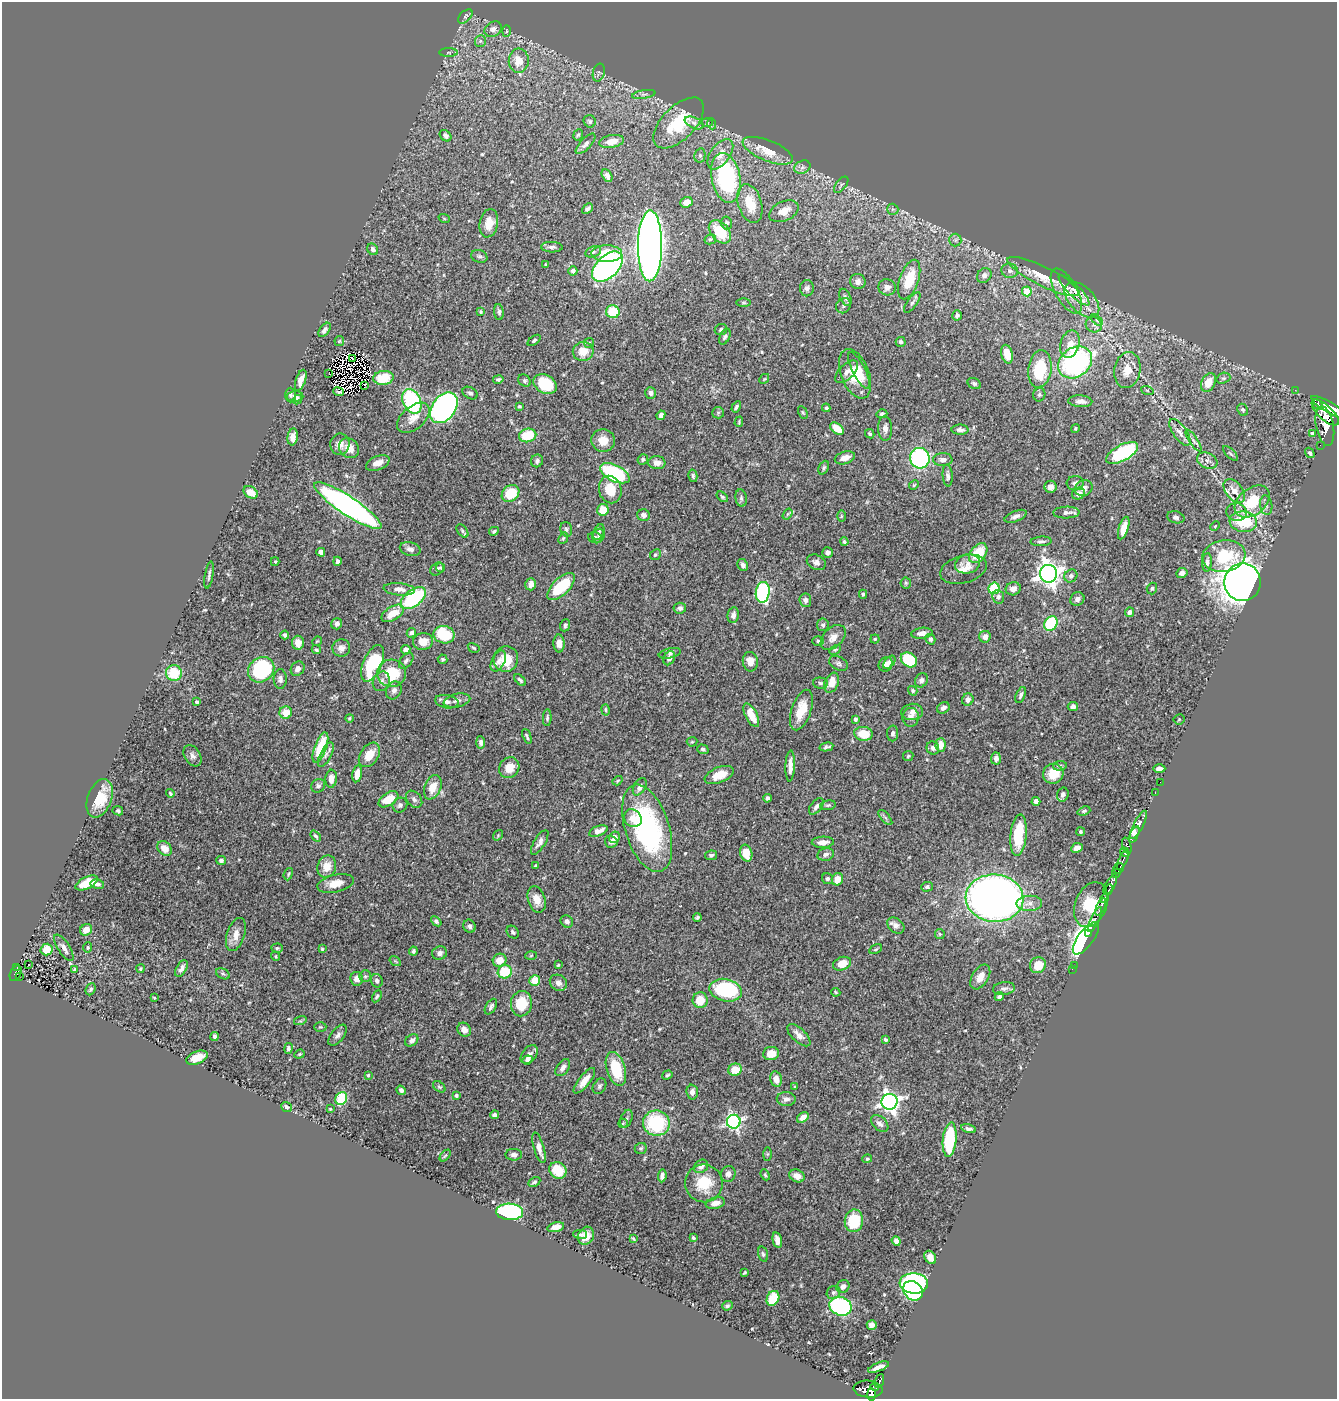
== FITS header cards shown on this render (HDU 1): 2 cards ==
NAXIS1  =                 1335
NAXIS2  =                 1397

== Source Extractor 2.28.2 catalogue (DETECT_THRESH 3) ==
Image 1335 x 1397 px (HDU 1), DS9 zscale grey, 1 PNG px = 1 image px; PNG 1339 x 1401 px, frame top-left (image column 1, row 1397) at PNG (2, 2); each listed source drawn as its Kron ellipse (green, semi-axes under 4 px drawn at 4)
Background 0.59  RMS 0.018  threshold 0.0537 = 3 sigma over >= 5 px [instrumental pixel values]
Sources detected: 541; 2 with non-positive FLUX_AUTO (blend fragments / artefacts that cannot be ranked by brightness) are neither listed nor drawn; of the other 539, the 500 brightest by FLUX_AUTO listed and drawn (39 fainter detections omitted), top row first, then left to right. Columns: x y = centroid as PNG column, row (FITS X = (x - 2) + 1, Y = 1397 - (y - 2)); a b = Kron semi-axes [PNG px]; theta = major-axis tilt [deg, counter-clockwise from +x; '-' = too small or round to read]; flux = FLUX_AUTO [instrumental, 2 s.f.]
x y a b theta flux
465 16 8 5 44 2.5
493 29 9 7 31 6.2
506 31 5 3 - 1.3
480 41 6 5 - 2.2
449 52 9 4 0 2.4
519 61 12 10 86 18
599 73 9 6 76 3
644 94 12 4 9 3.3
590 121 6 6 - 2.2
679 123 32 16 45 52
694 123 10 5 -25 4.8
707 123 6 4 -3 1.6
712 124 5 3 - 1.3
578 135 5 5 - 1.9
446 136 6 5 - 4.5
612 141 12 6 10 12
586 144 13 5 47 4.4
768 151 26 10 -22 31
720 154 17 9 54 16
700 155 7 5 77 2.6
802 167 8 6 22 4.1
607 176 7 5 -60 4.2
726 178 25 14 -79 160
841 185 9 5 51 2.7
686 202 6 5 - 9.1
750 204 20 11 -73 32
587 209 6 4 43 3.1
893 209 6 5 - 2.2
784 211 15 9 26 17
444 218 6 3 -20 1.4
489 223 14 9 79 16
726 223 6 5 - 3.7
720 232 13 9 -48 41
710 239 6 5 - 2.5
955 240 6 6 - 3
650 246 35 12 90 1600
552 247 11 5 -2 4.1
373 249 6 5 - 3.5
593 252 8 5 21 3.1
607 253 15 8 -1 28
479 256 8 6 -21 3
546 265 4 3 - 2
608 267 18 11 44 470
573 271 4 4 - 3.9
1010 271 8 7 - 4.3
984 275 8 6 46 5
1043 276 39 9 -26 29
909 279 21 9 71 39
858 282 8 7 - 5.4
887 287 9 8 - 5.9
807 288 8 7 - 3.9
1074 290 21 6 -45 8
1027 291 5 5 - 25
1066 291 25 11 -61 23
845 297 9 5 -64 3.1
1082 300 21 12 -46 20
744 303 7 3 -1 1.5
912 303 12 5 54 3.7
843 306 8 7 - 3.3
481 312 3 3 - 1.7
499 312 8 4 -85 2.8
613 312 7 6 - 46
957 315 5 5 - 3.2
1097 320 7 4 -44 2.1
1094 325 8 7 - 5.1
325 330 8 4 55 3.8
721 330 6 5 - 3.3
725 337 8 5 64 3.1
534 340 7 4 37 2.1
339 341 5 5 - 1.3
901 342 5 5 - 2.5
589 343 5 5 - 1.7
1070 344 14 9 73 15
583 351 10 9 - 17
1007 354 9 5 -76 16
352 359 3 2 - 1.3
1075 362 18 14 37 230
1040 369 19 11 81 54
1127 370 18 13 81 19
859 371 20 6 -63 15
847 372 14 7 44 6.1
329 373 3 2 - 1.7
855 374 26 14 -68 36
384 378 10 7 7 26
1223 378 7 5 18 2.2
498 379 5 4 - 2.5
764 379 5 4 - 1.3
301 380 11 5 71 8.4
524 381 7 5 -47 2.4
974 383 7 5 -31 2.7
1208 383 10 7 66 18
545 384 12 9 -30 46
365 385 3 3 - 2.9
1147 390 6 4 -19 1.5
1295 390 2 2 - 6.7
339 392 5 3 - 2
470 393 8 5 -29 3.5
650 393 6 5 - 3.8
290 395 7 5 -90 2.7
1039 395 7 6 - 2.4
295 396 8 5 2 3.9
297 400 5 4 - 2.3
412 401 13 8 -64 130
1080 401 12 6 -4 7.3
1318 405 6 4 -47 300
519 406 4 4 - 1.5
736 407 6 4 59 2.7
1329 407 21 5 -30 2600
444 408 17 11 53 370
826 408 4 4 - 1.8
1243 410 6 5 - 2.5
803 412 7 3 -63 1.5
1325 412 17 7 -44 3000
718 413 6 5 - 1.8
882 414 5 4 - 2.6
661 415 5 4 - 6.3
413 418 19 11 41 15
739 422 5 4 - 1.3
1325 426 20 8 -79 2500
885 428 12 7 -87 6.1
1075 428 4 4 - 1.6
837 429 8 5 -37 21
960 430 8 5 -1 4.5
1180 432 15 6 -55 7.7
870 434 5 4 - 2.3
1312 434 4 4 - 4.8
528 435 9 6 14 38
293 437 8 5 82 7.3
603 440 12 11 - 15
1193 441 13 3 -56 3.4
340 444 11 9 84 9.3
1320 445 2 2 - 25
349 448 11 9 -44 13
1122 453 17 8 29 97
1310 453 5 4 - 2.4
1231 454 10 4 -45 2.1
845 458 10 6 17 9.6
920 458 10 9 - 170
643 459 5 5 - 2.4
943 460 10 6 2 5.6
1207 460 10 7 -23 6.1
537 461 6 6 - 3.2
378 463 12 7 21 10
657 463 8 6 -4 9.4
824 468 7 5 66 2.5
615 473 16 8 -26 130
948 475 11 5 -85 3.8
693 476 6 4 -76 2.3
1075 483 8 7 - 4.3
914 485 5 4 - 1.5
1050 487 6 6 - 7
1084 488 9 7 30 6
610 490 14 11 -77 25
1234 491 14 8 -52 14
251 492 8 5 -31 15
510 493 10 7 41 38
1078 494 7 6 - 6.9
722 497 6 4 -38 1.7
741 498 8 5 -82 3.2
1252 502 19 13 39 41
1266 505 10 6 -82 4.6
348 506 40 9 -33 480
603 510 6 5 - 21
1066 512 13 6 2 5.7
1236 512 10 9 - 5.7
787 514 6 4 57 1.8
644 515 6 6 - 5.1
841 516 6 4 89 1.4
1015 516 11 5 22 5.3
1176 517 9 5 -14 3.8
1243 522 14 10 -6 55
1215 526 5 4 - 1.2
1124 528 12 5 73 14
566 529 7 5 -74 2.6
462 531 8 4 -54 2.8
494 531 5 3 - 1.9
599 532 8 5 65 2.9
599 536 7 6 - 2.6
563 538 6 4 68 1.5
595 538 7 5 -18 2.7
1041 541 10 4 3 3.4
844 542 4 4 - 2
410 549 10 7 -14 6
321 552 4 4 - 6.5
827 553 5 5 - 4.3
978 553 11 7 52 35
655 555 6 5 - 1.9
1224 556 22 15 8 55
337 561 4 4 - 3.9
275 562 4 4 - 1.2
816 562 10 7 -27 5.5
1207 562 9 5 86 4
967 564 13 9 14 9.2
743 565 6 5 - 3.8
440 568 4 4 - 1.8
437 569 7 5 42 2.7
964 569 24 13 16 15
1182 573 6 5 - 6.2
1048 574 9 8 - 990
209 575 13 3 80 3.1
1071 576 7 6 - 3.9
1243 582 19 18 - 1500
906 583 5 5 - 1.8
531 584 6 5 - 8.8
561 587 18 8 43 60
994 588 6 5 - 50
1152 588 6 5 - 1.8
399 589 16 6 -5 8.1
1013 589 7 6 - 6.2
763 592 10 7 82 180
863 594 4 4 - 1.9
998 597 7 6 - 3.6
413 598 15 8 38 110
1077 599 7 6 - 5.2
805 600 6 6 - 5.3
680 608 6 5 - 4.2
1130 612 5 4 - 5.6
393 613 12 7 31 18
733 615 8 5 80 5.2
1051 623 8 6 59 77
337 624 5 5 - 4
565 625 6 5 - 3.2
823 625 6 6 - 2.8
411 633 5 4 - 4.2
922 633 10 5 7 6.9
285 635 4 4 - 2.6
444 635 10 8 -11 57
833 637 15 9 45 10
985 637 6 5 - 6.5
875 639 4 4 - 1.4
930 639 5 4 - 3.3
317 641 5 4 - 1.2
423 641 10 8 7 16
818 641 6 4 1 2.2
298 643 7 6 - 13
559 643 9 5 -88 8.7
341 648 9 8 - 7.1
474 648 6 4 -30 1.7
316 650 5 4 - 2.3
406 650 5 4 - 5.3
835 650 6 4 28 1.7
670 653 11 5 12 3.4
669 658 7 5 63 6
442 659 5 5 - 2.5
506 659 13 12 - 29
909 660 9 6 -35 63
406 661 9 5 51 3.7
498 661 11 6 62 5.3
750 662 10 7 -84 11
889 662 7 4 51 3.9
373 663 19 9 67 73
839 663 10 6 -26 3.5
886 664 8 6 54 6.1
298 669 8 6 53 5.7
261 670 14 12 40 110
174 673 8 8 - 40
392 673 14 14 - 49
280 679 10 6 -89 4.3
520 680 7 4 -44 2.6
921 680 7 6 - 3.7
381 681 10 8 64 5.4
820 683 7 5 -3 2.4
832 683 10 7 67 15
394 690 9 7 63 5.7
913 691 5 4 - 2.1
1021 695 8 4 69 3.5
968 700 6 5 - 5.3
457 701 13 6 12 5.7
197 702 4 4 - 2.3
447 702 12 6 -10 5.2
1073 706 5 4 - 5.3
943 708 7 5 32 5.2
605 710 5 4 - 1.9
801 710 21 9 71 28
912 712 11 8 8 6.8
286 713 6 6 - 16
751 715 13 5 -63 20
911 717 9 8 - 7.4
349 718 4 4 - 1.8
547 718 8 4 86 2.5
855 719 4 3 - 3.7
1179 719 5 5 - 1.4
893 733 8 5 88 3.8
863 734 9 7 -6 27
527 736 8 4 -70 2.2
481 742 6 4 -85 3.6
692 742 5 5 - 1.5
940 745 7 5 87 13
826 747 7 4 13 2.8
320 748 16 6 70 41
933 748 7 6 - 4.4
703 749 6 4 -17 2.5
326 755 13 5 63 5.1
369 755 13 9 55 20
192 756 11 8 -58 5.2
908 756 5 5 - 1.7
996 758 6 5 - 5.6
790 766 15 4 88 9.4
1060 766 7 5 7 2.3
509 768 11 9 52 16
1159 769 6 3 0 5.1
357 774 8 4 78 11
1053 774 10 9 - 24
719 775 15 8 22 19
331 779 9 6 86 8.8
618 781 5 3 - 1.3
1160 782 2 2 - 10
318 786 7 6 - 3.7
433 787 13 8 68 17
640 787 9 6 59 7.1
1155 792 3 2 - 15
170 793 4 4 - 1.8
1063 794 7 5 73 4.1
100 798 20 12 69 31
767 798 4 3 - 3.3
388 799 11 6 34 28
414 799 9 7 -49 4.2
1036 801 4 4 - 8.3
400 805 8 7 - 4
828 805 7 5 9 2.4
816 806 9 5 50 4.7
118 811 5 4 - 1.9
1084 811 7 4 20 2.1
885 817 9 4 -48 2.7
633 818 9 8 - 14
1138 825 16 5 62 910
647 828 45 22 -72 210
598 831 10 5 21 8.9
1081 832 4 4 - 2
1134 834 9 4 66 620
498 835 6 4 54 1.5
1018 835 20 8 85 48
316 836 6 4 -50 2.2
614 837 6 5 - 9.7
540 842 14 5 58 6.1
611 842 6 5 - 4.7
823 842 11 5 2 9.3
1127 845 8 4 -75 200
164 848 8 6 -43 11
1077 848 6 4 27 6.2
1125 852 5 4 - 210
746 853 8 6 -76 18
826 854 8 6 12 4.9
711 855 6 4 10 2.5
221 860 5 4 - 3
1123 860 11 3 65 220
536 866 3 3 - 2
327 867 11 9 69 17
1119 868 5 5 - 200
1116 873 4 3 - 93
288 874 6 4 70 1.5
827 879 6 5 - 2.5
837 879 6 5 - 13
87 883 12 6 26 32
336 883 19 9 14 15
97 884 7 5 -10 4.1
1110 884 11 4 60 1000
927 887 6 5 - 2.4
1108 890 6 3 57 280
995 898 29 23 -4 870
1104 898 4 3 - 340
537 899 14 8 -73 12
1029 903 13 7 4 8.7
1091 905 23 15 68 96
1101 907 9 3 67 550
697 917 4 3 - 2.2
1095 919 13 3 65 110
436 921 6 4 -41 2.5
567 921 6 5 - 4.5
896 925 9 7 -39 5.4
470 926 7 6 - 3.4
86 930 6 5 - 10
513 932 7 5 -48 3.1
1089 933 3 2 - 58
236 934 17 8 72 13
940 934 5 5 - 1.7
1086 938 19 8 54 490
88 947 5 4 - 1.5
64 948 15 6 -57 6.7
277 948 5 4 - 1.8
322 949 4 4 - 1.6
876 949 7 3 27 1.5
47 950 6 6 - 29
413 951 4 4 - 2.1
440 953 7 6 - 4.8
276 956 5 4 - 1.5
531 956 5 3 - 1.2
500 960 7 6 - 13
395 961 6 4 -34 1.3
842 964 9 6 21 19
29 965 3 3 - 4.2
558 965 4 4 - 1.6
1038 965 8 7 - 22
1074 965 2 2 - 4.1
17 967 3 2 - 41
181 968 9 5 60 6.3
140 969 4 4 - 1.5
1072 969 2 2 - 7.6
74 970 3 3 - 2
505 972 7 6 - 37
16 973 8 5 63 120
223 974 7 5 -28 2.3
20 976 4 2 - 17
365 976 6 5 - 2.7
980 977 13 8 58 13
357 979 7 6 - 7.2
535 980 5 5 - 25
377 981 7 5 -66 3.4
558 983 9 7 -36 8
1004 988 11 6 7 4.5
91 989 6 4 67 2.5
726 990 16 11 -12 100
836 992 4 3 - 1.3
377 996 6 4 60 2.2
999 997 5 4 - 3.3
154 998 3 2 - 1.2
700 1000 8 7 - 23
521 1004 13 10 86 36
491 1007 8 5 58 3.5
300 1021 6 4 17 1.7
320 1027 6 5 - 1.5
464 1030 7 6 - 7.3
338 1035 12 6 52 4.7
799 1035 14 6 -43 8.2
214 1037 4 3 - 3.8
412 1040 7 5 39 4.4
885 1040 4 3 - 3.1
288 1048 5 4 - 2.7
771 1053 8 6 6 15
299 1054 5 4 - 1.4
529 1054 10 7 50 7.2
197 1058 11 6 21 17
527 1060 5 4 - 3.7
563 1068 10 6 54 5.5
616 1069 17 9 -73 46
735 1070 7 6 - 21
368 1075 3 3 - 1.4
667 1075 6 4 19 1.9
776 1079 8 5 -78 9.6
584 1081 15 5 52 12
600 1086 8 6 59 3.1
439 1087 7 4 -38 2
795 1087 4 3 - 1.4
401 1090 5 4 - 3.3
692 1092 7 5 -87 5.5
456 1095 4 4 - 2.4
341 1099 7 5 61 48
786 1099 9 7 -2 5.6
889 1102 8 8 - 620
286 1107 5 5 - 2.5
330 1109 3 2 - 1.3
494 1115 4 4 - 3.5
803 1117 6 4 36 8.4
626 1119 9 5 70 3.2
734 1122 7 7 - 290
623 1123 5 4 - 1.7
656 1123 13 12 - 86
880 1123 10 6 -44 5
968 1129 8 4 -11 3.3
950 1139 17 7 84 72
539 1148 16 5 -73 11
641 1148 6 5 - 2.1
767 1154 7 4 89 1.7
514 1155 8 5 2 4.1
445 1156 7 3 48 1.4
867 1159 5 4 - 2.1
701 1166 7 6 - 4.8
558 1170 9 8 - 35
728 1174 8 7 - 5.5
765 1175 6 4 -67 1.6
662 1176 6 4 85 4.7
797 1176 8 6 -25 8.6
534 1182 6 4 29 2.3
704 1183 19 18 - 36
715 1203 10 5 13 8.5
510 1212 13 8 -3 170
854 1221 11 9 82 58
556 1227 8 4 13 8.5
580 1234 7 4 -1 2.5
586 1236 9 7 63 11
693 1238 4 3 - 1.9
633 1239 4 2 - 1.5
777 1240 8 4 -77 7.6
896 1241 5 4 - 5
763 1254 8 4 -74 2.4
930 1257 7 5 -57 7.3
745 1273 4 2 - 1.4
914 1283 14 10 -4 160
843 1287 7 6 - 5.1
913 1291 11 8 -41 99
834 1292 7 6 - 3.2
773 1298 8 6 64 39
727 1306 5 4 - 2.2
841 1306 11 9 -18 160
872 1325 5 4 - 5.9
878 1367 11 4 21 7.8
879 1381 7 3 70 130
875 1387 4 4 - 64
868 1389 14 8 -4 690
871 1394 6 4 -89 340
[39 fainter detections neither listed nor drawn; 2 non-positive-flux detections neither listed nor drawn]